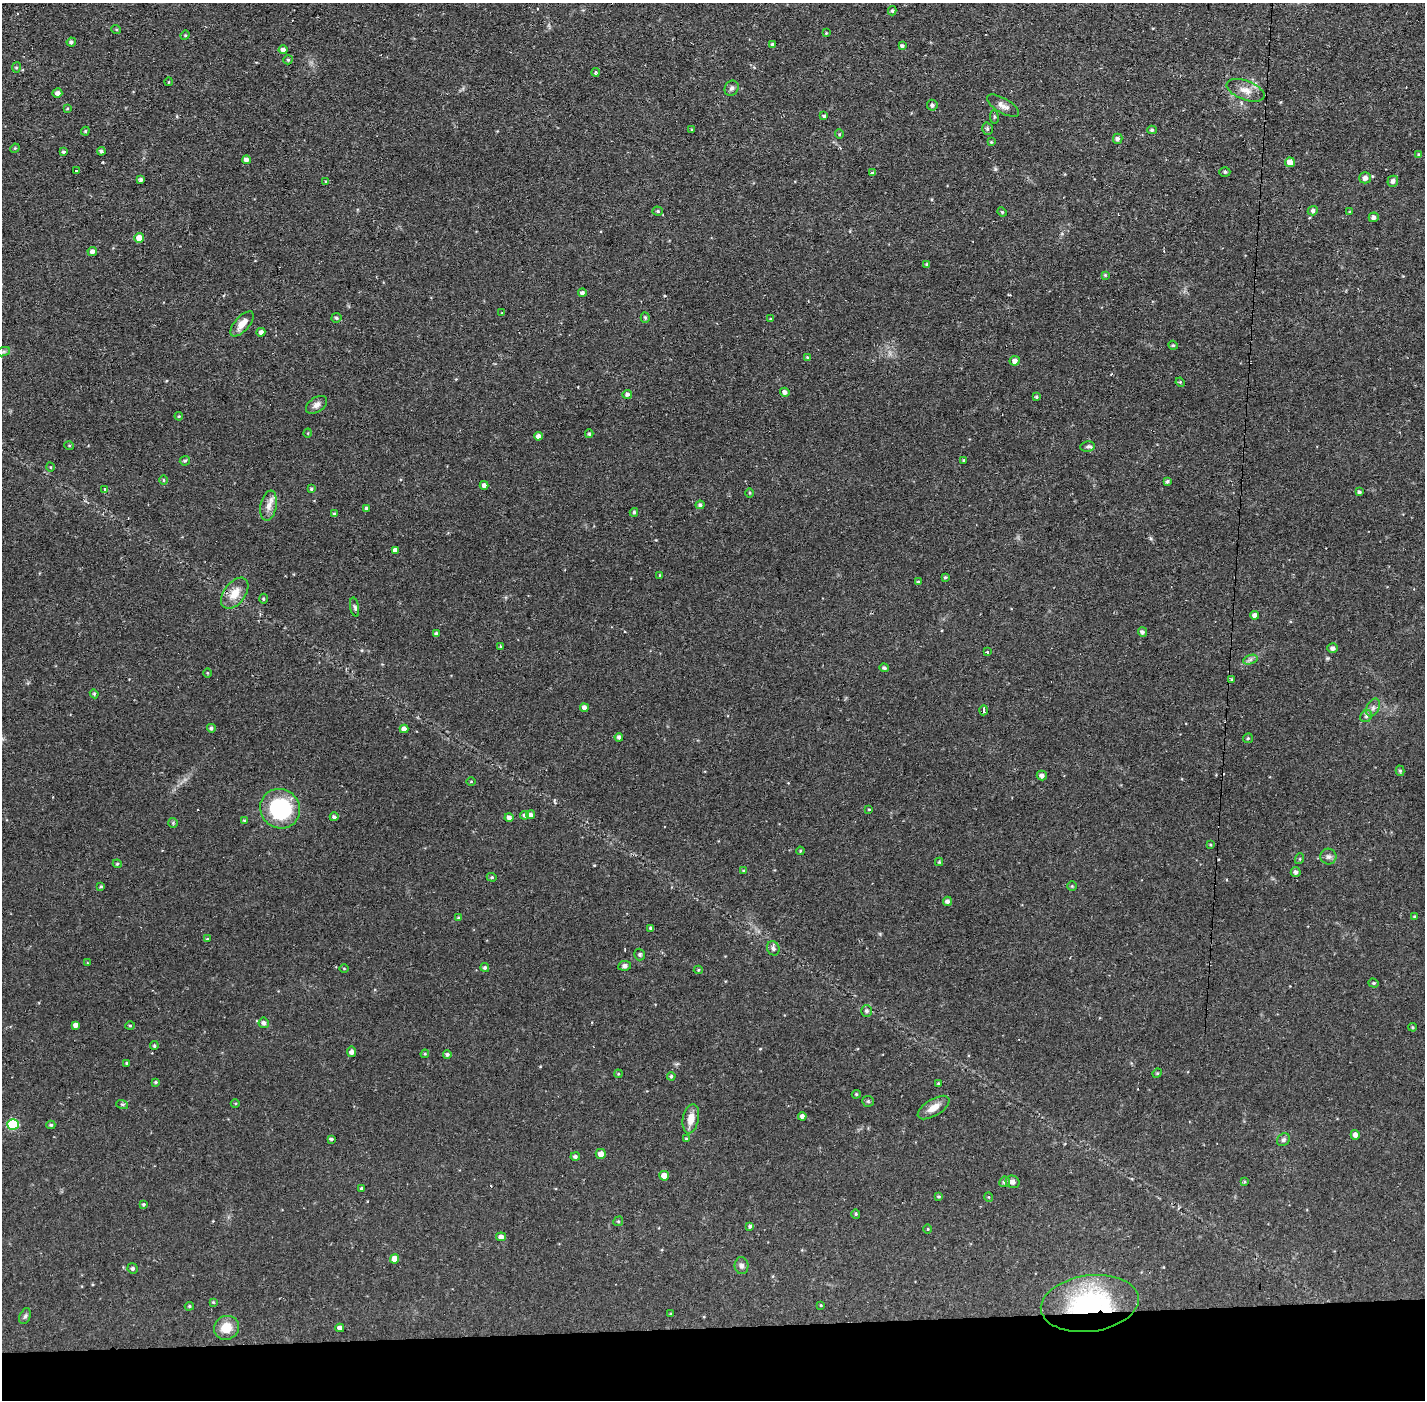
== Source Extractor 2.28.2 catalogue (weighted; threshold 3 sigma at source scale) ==
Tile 8 of 3 x 3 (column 2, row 3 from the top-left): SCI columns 1423-2845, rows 53-1450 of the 4267 x 4298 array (HDU 1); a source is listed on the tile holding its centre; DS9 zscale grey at full resolution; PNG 1427 x 1402 px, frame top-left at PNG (2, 3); each listed source drawn as its Kron ellipse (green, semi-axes under 4 px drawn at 4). Shown black and unused: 5% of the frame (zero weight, under 2 of 3 exposures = <1% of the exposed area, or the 3 px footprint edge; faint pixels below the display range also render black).
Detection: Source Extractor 2.28.2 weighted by HDU 2 'WHT'; one run over the whole footprint, this tile lists its part. Background 0.0915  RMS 0.0065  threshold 0.0291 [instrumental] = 3 sigma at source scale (4.5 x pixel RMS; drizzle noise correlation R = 1.50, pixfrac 1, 0.05/0.05 arcsec/px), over >= 5 px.
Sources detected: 205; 4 cosmic-ray / hot-pixel residue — neither listed nor drawn; the other 201 listed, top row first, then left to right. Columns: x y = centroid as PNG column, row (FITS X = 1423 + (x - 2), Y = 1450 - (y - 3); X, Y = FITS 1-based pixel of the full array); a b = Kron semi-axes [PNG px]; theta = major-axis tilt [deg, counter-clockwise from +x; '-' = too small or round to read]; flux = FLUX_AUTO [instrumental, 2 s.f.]
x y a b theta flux
892 11 5 4 - 1.2
116 29 5 3 - 0.6
826 33 3 3 - 0.46
185 35 5 4 - 0.8
71 42 4 4 - 1.5
772 44 4 4 - 0.86
902 46 4 3 - 1.2
283 50 4 4 - 2.6
288 60 5 4 - 1
16 67 5 3 - 0.78
596 72 4 3 - 2.1
168 82 4 3 - 0.45
732 88 8 6 58 1.9
1246 90 20 9 -21 6.6
57 93 5 4 - 2.5
932 105 5 5 - 1.6
1003 106 18 7 -30 3.9
67 109 4 3 - 0.58
824 116 4 3 - 1.1
994 117 7 3 -83 0.94
987 129 6 5 - 1.3
692 130 4 3 - 0.71
1152 130 4 4 - 1
85 131 4 4 - 0.85
839 134 4 4 - 0.7
1118 139 5 4 - 1.7
991 142 4 4 - 0.74
15 148 5 4 - 0.61
101 151 4 3 - 1.6
64 152 4 4 - 1
1419 155 4 3 - 1.2
246 160 4 4 - 2.8
1290 162 5 5 - 6.7
76 171 3 3 - 1.4
1225 172 5 4 - 0.97
873 173 4 3 - 1.3
1365 178 6 5 - 3
141 180 4 3 - 1.6
1393 181 5 5 - 2.3
326 182 4 3 - 0.72
658 211 5 4 - 1.1
1313 211 5 4 - 1.7
1002 212 5 4 - 0.71
1350 212 4 4 - 0.6
1374 217 5 4 - 2.1
139 238 5 4 - 6.5
92 251 5 4 - 2.9
927 264 4 4 - 0.91
1105 275 4 4 - 0.77
582 293 4 4 - 1.7
502 313 4 4 - 0.46
336 318 5 4 - 1.1
645 318 5 4 - 1.2
770 319 4 3 - 0.51
242 324 15 7 48 6.5
261 332 4 4 - 2.3
1173 345 5 4 - 0.83
3 352 7 4 19 1.4
807 357 4 3 - 0.55
1015 361 5 5 - 2.9
1180 382 5 4 - 0.71
785 392 5 4 - 2.4
627 394 5 4 - 1.7
1036 397 4 4 - 0.96
316 405 12 7 34 3.1
179 416 4 4 - 0.64
308 433 5 3 - 0.48
589 434 4 3 - 0.91
538 436 4 4 - 3.3
69 445 5 3 - 0.61
1088 446 7 5 7 1.5
963 460 3 2 - 0.96
185 461 5 4 - 0.81
50 467 4 3 - 0.51
163 480 4 3 - 0.6
1167 481 4 3 - 1.1
484 485 4 4 - 2.7
311 489 4 4 - 0.94
105 490 4 3 - 5.2
1359 492 4 3 - 1.3
750 493 5 3 - 0.65
700 505 4 4 - 1.6
269 506 15 8 80 5
367 508 4 3 - 1.6
634 512 4 3 - 0.95
334 514 3 3 - 1.2
395 550 4 4 - 2.9
660 575 3 2 - 0.43
945 577 3 3 - 0.87
918 582 4 3 - 0.82
235 593 18 10 52 9
263 599 5 2 - 0.82
355 607 10 3 -79 1.5
1254 615 4 4 - 2.5
1142 632 5 4 - 1.6
436 634 4 3 - 1.6
500 646 3 3 - 2.3
1333 648 5 5 - 2.2
987 652 3 2 - 0.72
1250 660 7 4 19 1.5
884 668 5 4 - 1.4
207 673 5 3 - 0.55
1232 679 4 4 - 0.68
94 694 4 4 - 0.84
584 708 4 4 - 2.3
1373 708 9 6 64 2.4
983 710 5 3 - 4.5
1366 716 6 5 - 1.4
211 728 4 4 - 1.3
404 729 4 4 - 3.1
619 737 4 4 - 1.8
1248 738 5 4 - 0.97
1400 771 5 4 - 1.1
1042 776 5 5 - 2.6
471 781 4 3 - 0.56
280 809 20 19 - 55
869 809 3 3 - 0.51
525 815 4 4 - 1.4
530 815 4 4 - 2.5
334 817 4 4 - 1.5
509 817 4 4 - 2.3
244 820 4 3 - 0.67
173 823 5 5 - 0.81
1210 845 4 3 - 0.71
800 851 4 3 - 0.57
1328 857 8 8 - 2.1
1299 859 5 3 - 0.66
939 862 4 4 - 0.57
117 864 4 4 - 0.81
744 871 4 4 - 0.99
1296 872 5 5 - 2.1
492 877 5 4 - 0.88
1072 886 4 4 - 0.62
101 887 4 3 - 0.77
947 901 5 4 - 2.1
1414 917 4 4 - 0.75
458 918 4 3 - 0.6
651 928 4 3 - 1.5
207 939 4 4 - 0.7
773 948 7 6 - 1.9
639 955 6 5 - 1.1
87 963 4 2 - 0.44
625 966 6 4 9 1.9
344 968 5 3 - 0.53
485 968 4 4 - 1.4
698 970 5 4 - 0.76
1374 983 5 4 - 0.8
866 1011 6 5 - 1.5
264 1023 5 5 - 2.1
76 1025 4 4 - 2.8
130 1025 5 3 - 0.68
1413 1027 4 3 - 0.74
154 1046 4 4 - 0.93
351 1052 5 4 - 2.2
425 1054 4 4 - 0.67
447 1054 4 4 - 1.4
127 1063 4 3 - 1.1
1157 1073 5 4 - 0.78
618 1074 4 3 - 0.58
671 1076 4 4 - 1.1
155 1082 4 3 - 0.95
938 1083 4 3 - 0.66
856 1094 4 4 - 0.82
868 1101 6 5 - 0.95
235 1103 4 3 - 0.59
122 1104 6 4 -18 0.93
933 1108 18 8 31 6.1
802 1116 4 4 - 2.4
691 1119 15 8 79 6.8
13 1124 6 5 - 40
51 1125 4 4 - 0.87
1355 1135 5 4 - 2.9
331 1139 3 3 - 1.1
686 1139 4 3 - 0.5
1283 1140 7 5 45 1.5
601 1154 5 5 - 4.6
575 1156 5 4 - 1.6
664 1176 5 5 - 6
1004 1182 5 5 - 1.7
1013 1182 7 6 - 2.6
1244 1182 3 2 - 0.71
361 1188 3 2 - 0.66
938 1196 4 4 - 0.96
989 1197 5 3 - 0.52
143 1204 3 3 - 0.84
856 1214 5 4 - 0.75
618 1221 5 4 - 0.93
750 1226 4 3 - 1.2
928 1229 5 3 - 0.54
501 1237 5 4 - 2.7
395 1259 5 4 - 6.2
741 1266 8 7 - 2.4
133 1268 5 5 - 1.4
213 1302 4 4 - 0.65
1090 1304 49 28 8 91
821 1305 3 3 - 0.57
189 1306 4 4 - 0.79
671 1314 4 3 - 0.59
25 1316 8 5 69 1.4
226 1328 13 11 29 11
340 1328 4 4 - 2.9
Overlapping masked pixels (flux is a lower limit): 1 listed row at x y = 1090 1304